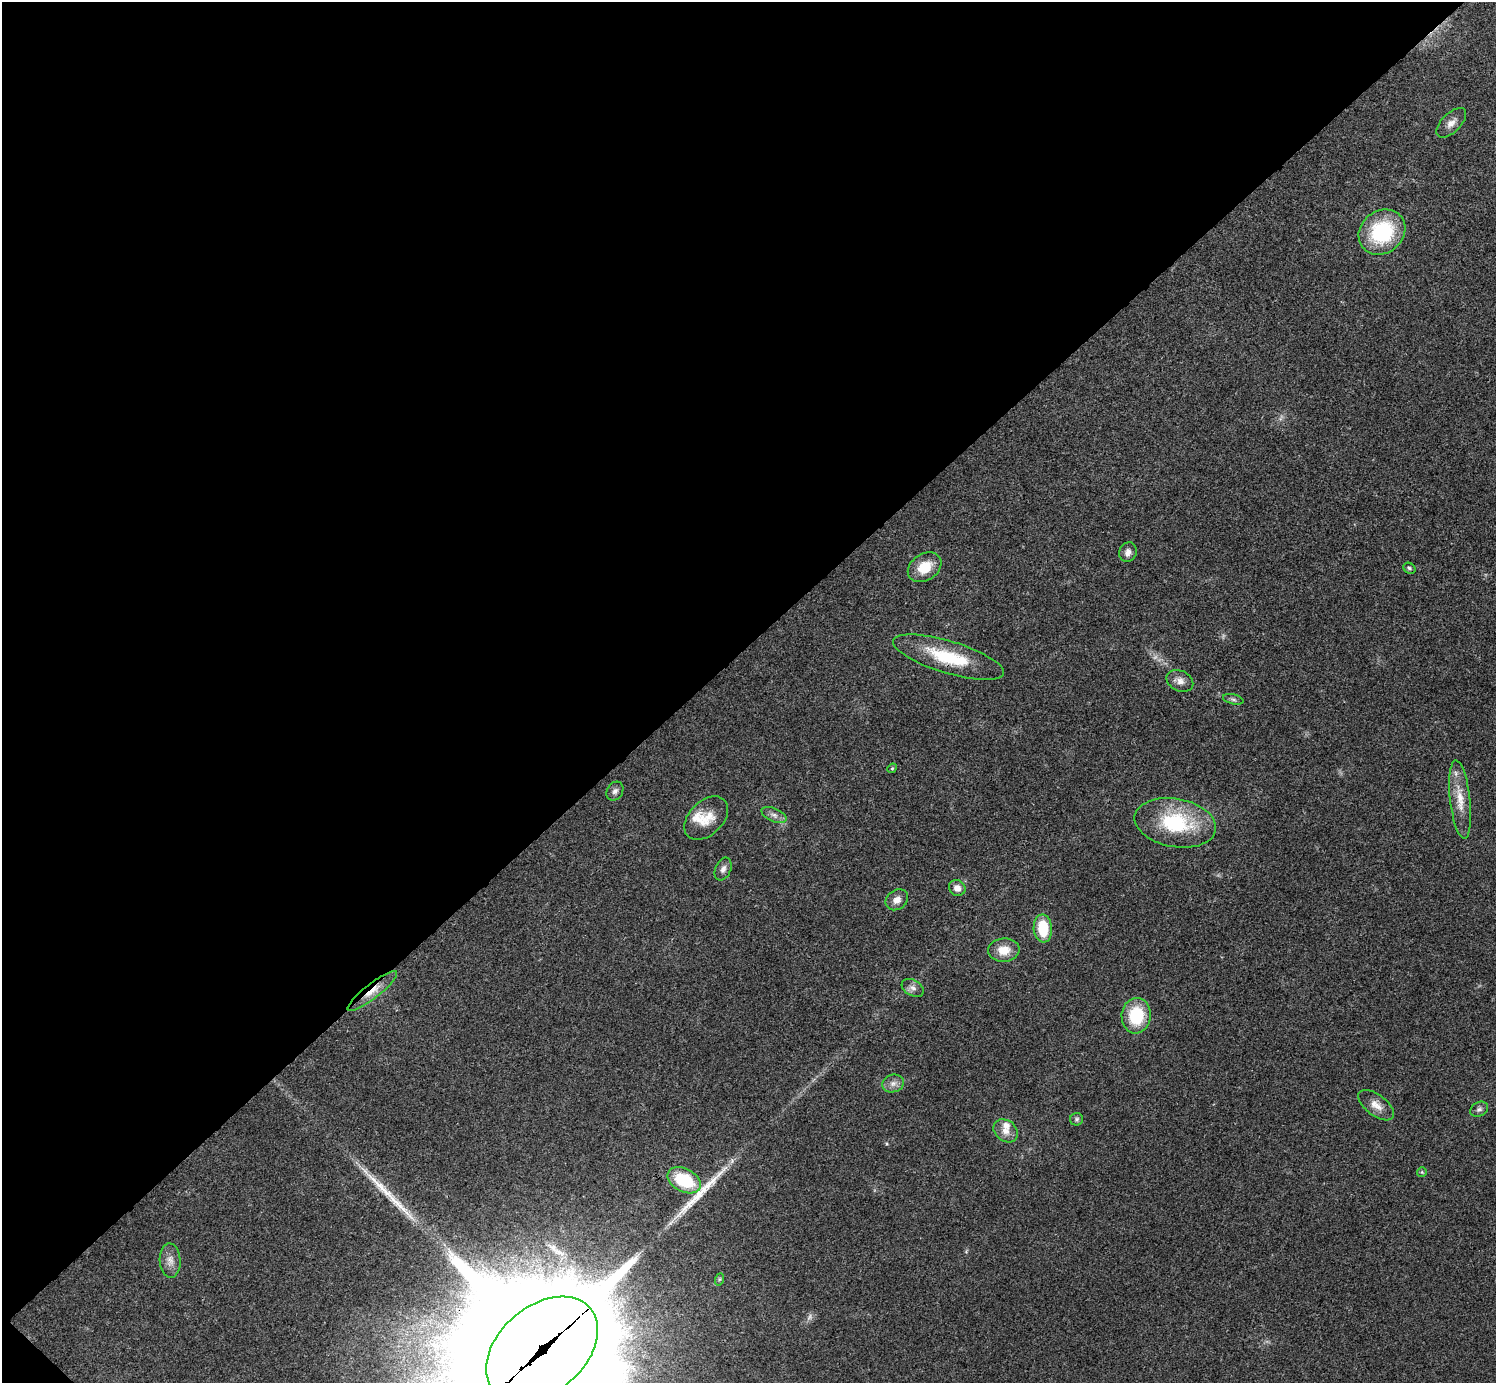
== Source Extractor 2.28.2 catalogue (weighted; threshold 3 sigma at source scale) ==
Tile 5 of 4 x 4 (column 1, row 2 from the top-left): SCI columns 4-1497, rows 2922-4302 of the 5985 x 5985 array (HDU 1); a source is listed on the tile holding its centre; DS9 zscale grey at full resolution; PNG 1498 x 1385 px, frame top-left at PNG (2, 2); each listed source drawn as its Kron ellipse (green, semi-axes under 4 px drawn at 4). Shown black and unused: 47% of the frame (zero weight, under 3 of 4 exposures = <1% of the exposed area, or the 3 px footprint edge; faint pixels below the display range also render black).
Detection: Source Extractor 2.28.2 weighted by HDU 2 'WHT'; one run over the whole footprint, this tile lists its part. Background 0.0215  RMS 0.0043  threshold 0.0192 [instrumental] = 3 sigma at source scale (4.5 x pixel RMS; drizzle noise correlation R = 1.50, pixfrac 1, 0.05/0.05 arcsec/px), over >= 5 px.
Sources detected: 39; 3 too faint to see at this stretch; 2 long thin detections or spike segments (spike, bleed or trail) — neither listed nor drawn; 2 inside a brighter listed object's ellipse — not listed separately; the other 32 listed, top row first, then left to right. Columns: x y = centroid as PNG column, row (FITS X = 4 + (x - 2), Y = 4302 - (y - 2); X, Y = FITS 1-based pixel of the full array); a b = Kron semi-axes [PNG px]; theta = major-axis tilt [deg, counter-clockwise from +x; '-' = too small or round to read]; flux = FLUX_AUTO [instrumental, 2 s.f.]
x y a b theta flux
1451 123 18 9 45 3.4
1382 232 25 21 38 34
1128 552 10 8 70 2.2
925 567 18 13 33 9.5
1409 568 6 5 - 0.81
949 657 58 16 -17 24
1180 681 14 10 -26 3.1
1233 699 10 5 -12 1.1
892 768 5 4 - 0.5
615 791 10 8 58 1.6
1460 800 39 10 -84 9
774 815 13 6 -23 2.1
706 818 26 17 44 9.3
1175 823 41 24 -10 33
723 869 12 8 66 2.2
957 888 8 7 - 2.8
897 900 12 9 36 3.2
1043 928 14 9 -85 14
1004 950 15 11 5 6.6
913 988 12 7 -30 2.2
372 991 31 7 38 6.5
1136 1016 18 14 83 19
893 1083 11 9 16 2.5
1376 1105 21 10 -37 4.7
1479 1109 9 7 29 1.4
1077 1119 6 6 - 0.9
1006 1131 13 10 -40 3.8
1422 1172 5 5 - 0.6
684 1180 18 11 -27 21
170 1260 17 10 -87 3.7
720 1279 6 4 70 0.53
542 1349 63 43 40 37000
Overlapping masked pixels (flux is a lower limit): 3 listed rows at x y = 949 657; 372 991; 542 1349
Isophote crosses this tile's border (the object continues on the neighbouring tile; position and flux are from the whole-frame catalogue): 1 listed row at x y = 542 1349